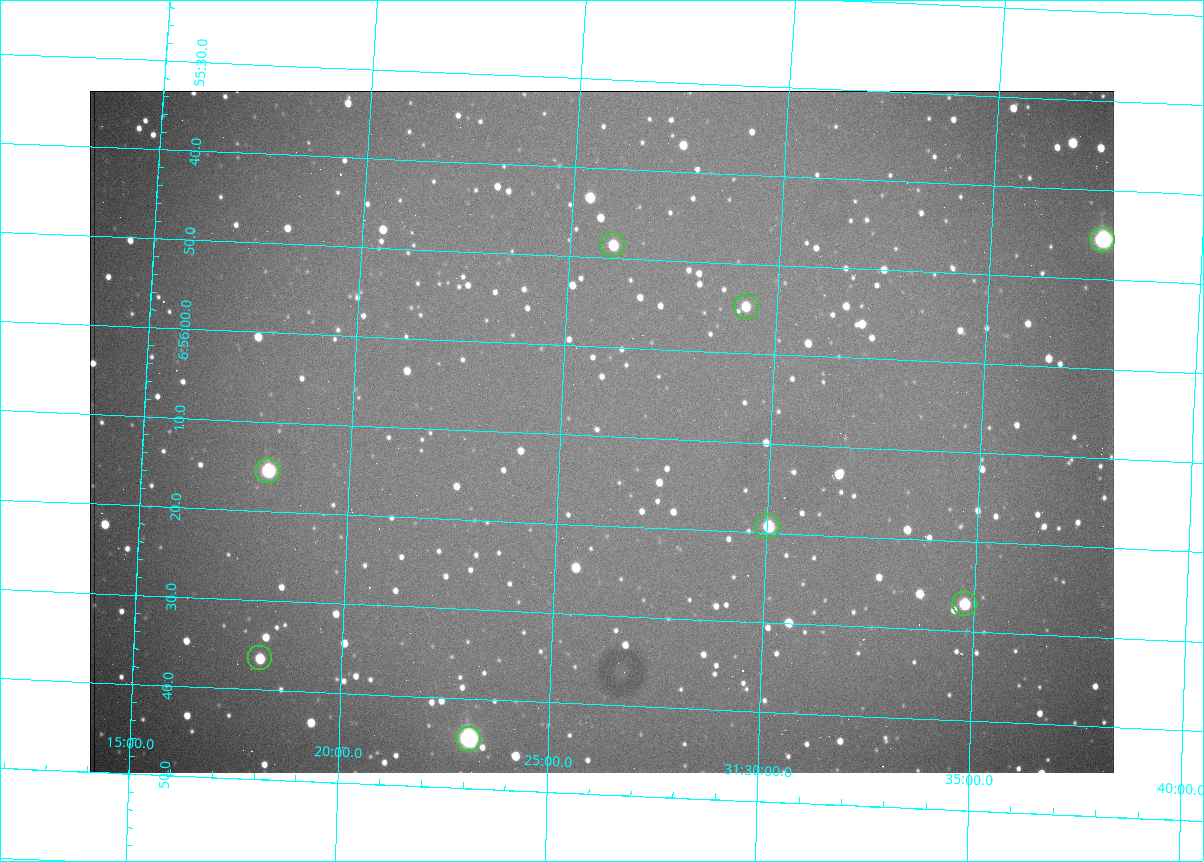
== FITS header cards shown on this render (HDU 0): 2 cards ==
NAXIS1  =                 1024 /fastest changing axis
NAXIS2  =                  682 /next to fastest changing axis

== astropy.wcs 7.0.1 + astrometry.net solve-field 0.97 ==
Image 1024 x 682 px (HDU 0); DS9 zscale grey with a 90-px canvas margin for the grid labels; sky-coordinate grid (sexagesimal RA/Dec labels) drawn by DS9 from the SOLVED WCS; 8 Tycho-2 reference stars matched to detected sources circled (green)
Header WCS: RA---TAN/DEC--TAN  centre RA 06:56:09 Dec +31:26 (104.04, +31.43 deg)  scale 1.44 arcsec/px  FOV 24.5' x 16.3'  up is -93 deg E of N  parity flipped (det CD > 0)
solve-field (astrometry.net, Tycho-2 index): VERIFIED the header's WCS against the Tycho-2 star catalogue (8 matches, 0 conflicts) and refined it, rather than solving blind
Solved WCS: RA---TAN-SIP/DEC--TAN-SIP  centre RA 06:56:09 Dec +31:26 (104.04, +31.43 deg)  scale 1.43 arcsec/px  FOV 24.4' x 16.3'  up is -93 deg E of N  parity flipped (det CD > 0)
The solver's refit moves the header's centre by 2.2 arcsec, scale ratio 0.9973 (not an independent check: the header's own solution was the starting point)
Tycho-2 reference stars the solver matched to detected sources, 8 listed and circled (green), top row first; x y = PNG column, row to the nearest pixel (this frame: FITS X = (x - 90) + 1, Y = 682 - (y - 91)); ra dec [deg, ICRS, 3 dp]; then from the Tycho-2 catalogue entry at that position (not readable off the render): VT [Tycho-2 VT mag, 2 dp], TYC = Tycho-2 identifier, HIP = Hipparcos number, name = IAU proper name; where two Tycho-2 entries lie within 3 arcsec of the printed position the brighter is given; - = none
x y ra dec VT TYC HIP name
1103 240 103.940 +31.628 9.24 2437-728-1 - -
613 245 103.952 +31.434 11.53 2437-424-1 - -
747 307 103.978 +31.488 11.51 2437-421-1 - -
268 471 104.065 +31.301 9.89 2437-425-1 - -
768 527 104.081 +31.501 10.83 2437-37-1 - -
965 604 104.112 +31.580 11.47 2437-71-1 - -
260 658 104.152 +31.301 11.67 2437-646-1 - -
469 739 104.185 +31.385 8.52 2437-370-1 33393 -